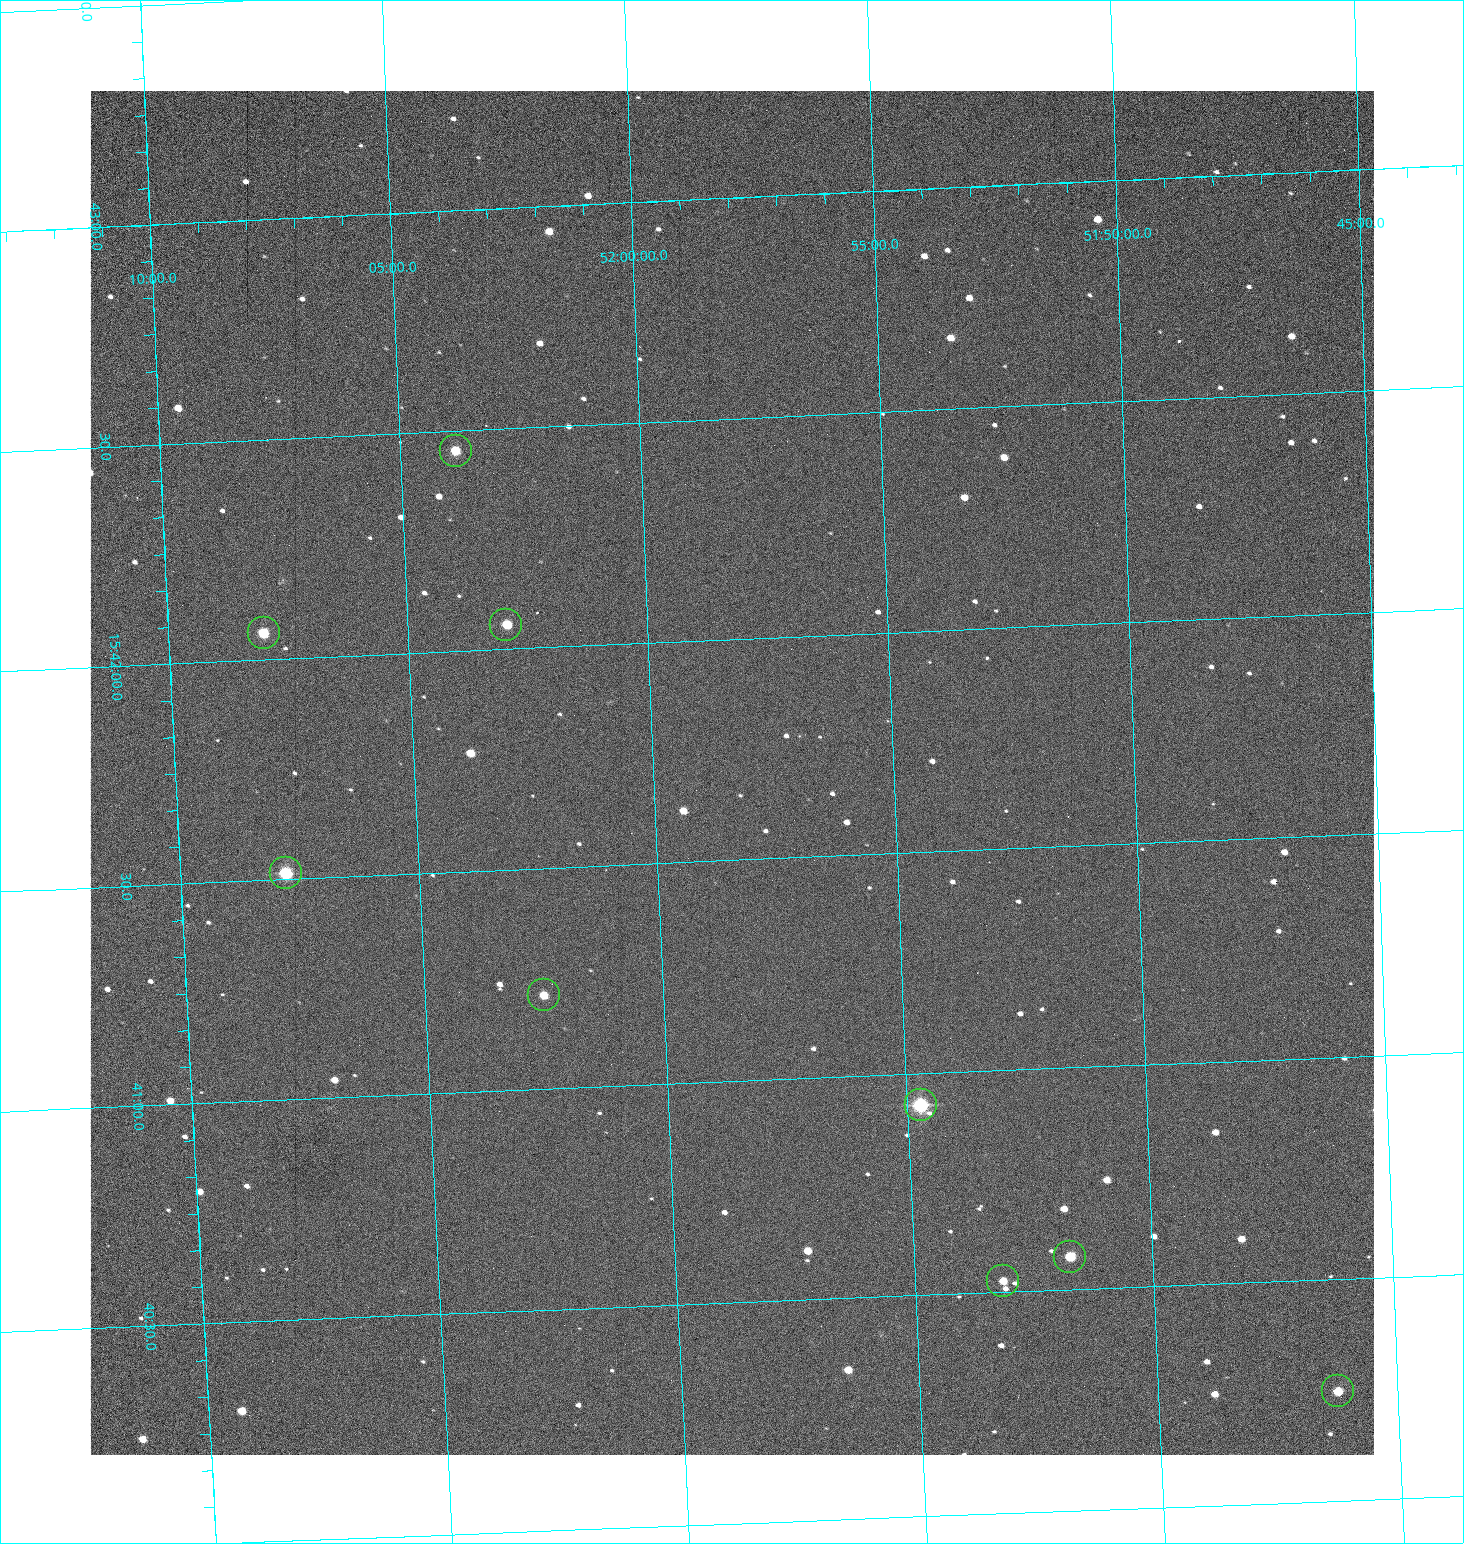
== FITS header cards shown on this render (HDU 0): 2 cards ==
NAXIS1  =                 1284 /fastest changing axis
NAXIS2  =                 1364 /next to fastest changing axis

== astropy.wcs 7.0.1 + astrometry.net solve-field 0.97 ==
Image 1284 x 1364 px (HDU 0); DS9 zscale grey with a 90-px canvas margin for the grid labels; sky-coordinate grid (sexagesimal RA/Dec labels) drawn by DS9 from the SOLVED WCS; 9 Tycho-2 reference stars matched to detected sources circled (green)
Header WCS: RA---TAN/DEC--TAN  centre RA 15:41:42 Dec +51:58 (235.42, +51.97 deg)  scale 1.26 arcsec/px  FOV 26.9' x 28.5'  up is +92 deg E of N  parity flipped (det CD > 0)
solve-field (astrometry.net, Tycho-2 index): VERIFIED the header's WCS against the Tycho-2 star catalogue (9 matches, 0 conflicts) and refined it, rather than solving blind
Solved WCS: RA---TAN-SIP/DEC--TAN-SIP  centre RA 15:41:42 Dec +51:58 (235.42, +51.97 deg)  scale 1.25 arcsec/px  FOV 26.8' x 28.5'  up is +92 deg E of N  parity flipped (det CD > 0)
The solver's refit moves the header's centre by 0.43 arcsec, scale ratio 0.9965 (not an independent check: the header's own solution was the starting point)
Tycho-2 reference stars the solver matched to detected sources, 9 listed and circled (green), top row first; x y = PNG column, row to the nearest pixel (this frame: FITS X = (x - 91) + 1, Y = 1364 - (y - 91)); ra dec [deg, ICRS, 3 dp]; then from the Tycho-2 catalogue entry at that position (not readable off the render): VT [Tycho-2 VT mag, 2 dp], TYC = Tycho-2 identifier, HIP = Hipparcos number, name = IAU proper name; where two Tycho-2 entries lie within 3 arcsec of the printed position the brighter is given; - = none
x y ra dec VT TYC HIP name
457 451 235.614 +52.064 11.61 3489-1132-1 - -
507 625 235.514 +52.049 11.19 3489-1407-1 - -
265 633 235.515 +52.133 11.12 3489-1380-1 - -
287 873 235.378 +52.130 9.31 3489-1322-1 76850 -
545 995 235.303 +52.042 11.52 3489-958-1 - -
922 1105 235.232 +51.912 9.59 3489-824-1 - -
1071 1257 235.143 +51.862 10.97 3489-1016-1 - -
1004 1281 235.131 +51.886 12.29 3489-908-1 - -
1339 1391 235.062 +51.771 11.53 3489-1453-1 - -